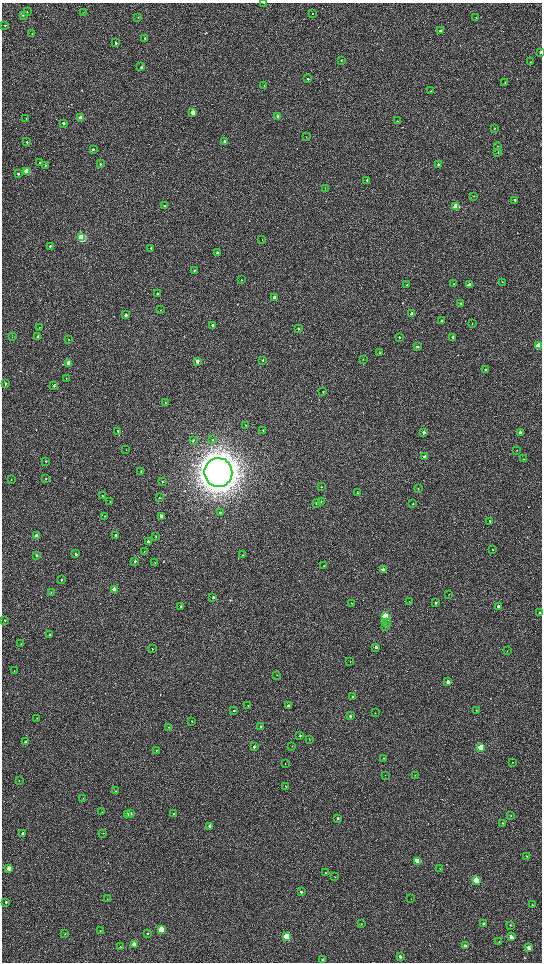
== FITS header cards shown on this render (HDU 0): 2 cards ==
NAXIS1  =                 1080 / length of data axis 1
NAXIS2  =                 1920 / length of data axis 2

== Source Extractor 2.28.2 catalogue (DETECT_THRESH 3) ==
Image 1080 x 1920 px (HDU 0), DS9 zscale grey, zoomed out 1/2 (1 PNG px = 2 x 2 image px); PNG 544 x 964 px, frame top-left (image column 1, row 1919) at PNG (2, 3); each listed source drawn as its Kron ellipse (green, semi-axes under 4 px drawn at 4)
Background 528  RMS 37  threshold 110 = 3 sigma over >= 5 px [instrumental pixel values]
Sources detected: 222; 5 cannot appear on this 1/2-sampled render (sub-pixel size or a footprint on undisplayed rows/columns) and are neither listed nor drawn; the other 217 listed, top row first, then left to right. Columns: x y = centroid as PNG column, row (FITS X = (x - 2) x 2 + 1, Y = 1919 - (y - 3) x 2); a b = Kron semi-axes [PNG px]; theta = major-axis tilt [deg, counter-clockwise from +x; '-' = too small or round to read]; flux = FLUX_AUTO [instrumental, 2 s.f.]
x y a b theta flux
264 3 2 2 - 3.7e+03
27 12 2 1 - 2.1e+03
83 12 2 2 - 2.2e+03
312 14 2 2 - 3.8e+03
23 15 3 3 - 9.6e+03
138 17 2 2 - 2.4e+03
476 18 2 2 - 2.5e+03
5 25 3 2 - 5.3e+03
440 31 3 3 - 1.1e+04
32 33 2 1 - 2.2e+03
145 38 3 2 - 5.4e+03
116 43 2 2 - 9.2e+03
541 52 3 2 - 2.0e+04
341 60 3 2 - 2.9e+03
530 62 2 2 - 4.1e+03
141 67 3 2 - 6.8e+03
308 79 2 2 - 1.1e+04
505 82 2 2 - 2.7e+03
264 85 3 2 - 3.0e+03
431 91 3 2 - 3.3e+03
192 112 3 3 - 1.1e+05
278 117 3 2 - 5.8e+04
81 118 3 3 - 1.5e+05
26 119 2 2 - 2.6e+03
397 121 2 2 - 2.7e+03
63 123 3 2 - 2.8e+04
495 128 2 1 - 3.1e+03
306 137 2 2 - 2.5e+03
225 141 3 2 - 3.0e+04
27 142 3 2 - 8.0e+03
498 146 2 2 - 2.8e+03
93 149 2 2 - 1.3e+04
498 152 3 2 - 4.2e+03
40 163 2 2 - 1.4e+04
100 164 2 2 - 9.4e+03
438 164 2 2 - 1.0e+04
45 165 3 2 - 6.4e+03
27 171 3 3 - 2.6e+05
18 174 3 3 - 1.1e+04
367 180 3 2 - 6.5e+03
325 188 3 2 - 2.6e+03
474 196 2 1 - 1.8e+03
514 200 3 3 - 1.2e+04
165 206 2 2 - 9.8e+03
456 207 3 3 - 3.7e+05
81 237 3 3 - 8.5e+05
262 240 3 2 - 2.1e+03
50 246 3 2 - 1.0e+04
151 248 3 2 - 9.5e+03
217 253 3 2 - 2.6e+04
194 270 3 2 - 4.4e+03
241 280 2 2 - 2.7e+03
502 282 2 2 - 2.8e+03
407 284 3 2 - 4.4e+03
454 284 3 2 - 8.2e+03
469 285 3 2 - 6.7e+04
157 294 3 2 - 6.7e+03
274 297 3 3 - 2.3e+04
461 303 3 2 - 7.2e+03
161 310 3 2 - 3.2e+03
412 314 3 3 - 3.9e+04
126 315 3 2 - 2.7e+04
442 321 3 2 - 2.1e+04
472 323 3 2 - 4.8e+03
213 326 3 2 - 3.4e+04
39 327 2 2 - 3.0e+03
298 328 3 2 - 1.2e+04
12 337 3 2 - 2.9e+03
38 337 3 2 - 3.5e+04
399 337 3 3 - 1.2e+04
453 337 3 2 - 9.4e+03
69 340 3 2 - 2.8e+03
539 346 3 3 - 2.9e+05
417 347 3 2 - 8.6e+03
380 352 3 2 - 5.0e+03
363 359 2 2 - 2.5e+03
263 360 3 2 - 6.6e+03
197 361 3 2 - 4.6e+04
68 363 3 2 - 1.1e+05
486 370 3 3 - 9.0e+03
66 378 2 2 - 2.8e+03
6 383 3 2 - 1.0e+04
54 386 3 2 - 1.4e+04
323 392 3 2 - 4.3e+03
165 403 3 3 - 6.2e+03
245 425 2 2 - 3.0e+03
263 430 3 2 - 4.2e+03
118 431 4 2 - 8.1e+03
424 432 3 2 - 2.3e+04
520 432 3 2 - 2.4e+04
193 440 3 3 - 9.4e+03
213 440 3 2 - 4.7e+03
126 450 3 2 - 2.7e+03
517 450 2 1 - 1.9e+03
425 457 2 2 - 2.8e+04
524 459 3 2 - 4.2e+03
46 461 2 2 - 5.5e+03
141 471 3 2 - 7.9e+03
218 472 14 14 - 1.9e+07
46 479 3 2 - 5.4e+03
11 480 2 2 - 3.0e+03
162 481 2 2 - 3.3e+03
321 487 3 2 - 4.1e+03
418 489 3 2 - 2.9e+03
357 493 3 2 - 4.5e+03
102 496 3 2 - 4.3e+03
159 498 2 1 - 4.5e+03
321 501 3 2 - 4.7e+03
110 502 2 2 - 4.0e+03
316 503 3 2 - 4.5e+03
413 504 3 2 - 8.6e+03
220 513 3 3 - 6.3e+03
105 516 2 2 - 2.7e+03
162 516 3 2 - 6.3e+04
490 521 3 3 - 1.0e+04
115 535 3 2 - 1.1e+04
36 536 3 2 - 7.6e+04
156 536 3 2 - 4.6e+03
148 542 3 2 - 1.8e+04
493 550 2 2 - 6.6e+03
144 552 3 2 - 4.5e+03
76 554 3 2 - 1.3e+04
36 555 3 2 - 8.6e+03
242 555 3 2 - 5.4e+03
135 561 3 3 - 1.3e+04
155 563 2 2 - 4.0e+03
324 565 3 2 - 2.6e+03
383 570 3 2 - 6.7e+04
61 580 3 2 - 5.3e+03
114 590 3 3 - 2.0e+05
51 593 3 2 - 2.4e+03
449 594 2 2 - 2.2e+03
213 597 3 3 - 1.4e+04
409 601 3 2 - 2.9e+03
351 603 2 1 - 1.8e+03
435 603 3 2 - 9.4e+03
181 606 3 3 - 8.7e+03
498 606 3 2 - 2.3e+04
539 612 2 2 - 5.2e+03
386 616 3 3 - 9.0e+05
5 620 3 3 - 5.9e+03
386 623 4 3 - 7.5e+03
386 626 3 2 - 2.8e+03
50 635 2 2 - 7.5e+03
21 644 3 2 - 2.8e+03
376 647 3 3 - 2.0e+04
152 649 2 2 - 4.2e+03
507 651 3 2 - 2.7e+03
350 661 2 2 - 2.2e+03
14 671 3 2 - 3.1e+03
277 675 2 2 - 2.6e+03
448 682 3 2 - 6.3e+04
352 697 2 2 - 6.5e+03
248 706 2 1 - 2.4e+03
288 706 2 2 - 2.1e+04
234 710 3 2 - 6.0e+03
476 710 2 2 - 2.5e+03
375 713 2 2 - 2.6e+03
350 716 2 2 - 1.7e+04
37 718 3 2 - 2.9e+03
192 721 2 2 - 3.9e+03
168 727 3 2 - 5.6e+03
261 727 3 3 - 1.2e+04
300 736 2 2 - 7.3e+03
309 740 2 2 - 2.6e+03
26 742 2 2 - 2.4e+04
292 746 2 2 - 2.4e+03
254 747 3 2 - 1.8e+04
481 748 3 3 - 4.4e+05
156 750 2 2 - 5.0e+03
383 758 2 2 - 5.0e+03
512 762 2 1 - 1.9e+03
285 764 2 1 - 2.7e+03
385 775 3 2 - 2.7e+03
415 775 3 2 - 2.6e+03
19 780 2 2 - 3.2e+03
285 786 2 2 - 2.8e+03
115 791 3 2 - 5.9e+03
83 798 3 2 - 4.0e+03
102 812 2 2 - 3.2e+03
131 813 3 2 - 1.6e+04
128 814 3 2 - 4.8e+04
174 814 2 2 - 1.1e+04
511 816 3 3 - 5.3e+03
338 818 3 2 - 1.9e+04
502 823 2 2 - 3.8e+03
209 826 2 2 - 3.2e+04
23 833 3 2 - 1.9e+04
103 833 2 2 - 2.8e+03
526 856 2 2 - 3.3e+03
418 861 3 3 - 3.6e+05
9 868 3 3 - 1.0e+05
440 869 2 2 - 2.0e+03
326 873 2 2 - 4.0e+03
335 876 2 2 - 3.1e+03
476 880 4 3 - 2.8e+05
301 892 2 2 - 1.6e+04
107 899 3 2 - 2.9e+03
411 899 3 1 - 1.7e+03
6 902 3 2 - 8.5e+03
532 905 3 2 - 4.5e+03
361 924 2 2 - 3.6e+03
484 924 3 2 - 2.2e+04
510 925 3 2 - 4.7e+03
162 930 3 3 - 4.7e+05
100 931 2 2 - 4.5e+03
147 933 3 2 - 5.4e+03
65 934 2 2 - 4.2e+03
287 937 3 3 - 5.4e+05
511 937 3 2 - 5.8e+04
499 942 3 2 - 3.3e+03
134 944 3 3 - 1.2e+05
120 946 3 2 - 2.9e+03
465 946 3 2 - 2.4e+04
529 948 3 3 - 4.4e+04
400 957 3 2 - 2.3e+04
322 960 3 2 - 1.1e+04
At the frame edge (FLAGS 8, measured only in part): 3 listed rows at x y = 264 3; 541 52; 539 346
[5 sub-pixel or undisplayed-footprint detections neither listed nor drawn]